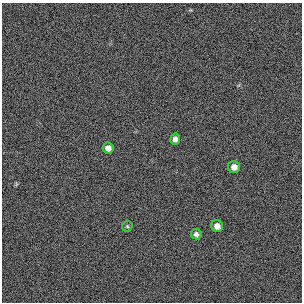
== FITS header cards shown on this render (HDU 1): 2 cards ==
NAXIS1  =                  300 / length of original image axis
NAXIS2  =                  300 / length of original image axis

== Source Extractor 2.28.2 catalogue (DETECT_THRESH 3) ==
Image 300 x 300 px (HDU 1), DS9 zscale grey, 1 PNG px = 1 image px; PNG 304 x 304 px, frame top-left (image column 1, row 300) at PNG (2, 3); each listed source drawn as its Kron ellipse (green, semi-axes under 4 px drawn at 4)
Background 384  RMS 67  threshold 200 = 3 sigma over >= 5 px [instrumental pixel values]
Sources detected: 6; all 6 listed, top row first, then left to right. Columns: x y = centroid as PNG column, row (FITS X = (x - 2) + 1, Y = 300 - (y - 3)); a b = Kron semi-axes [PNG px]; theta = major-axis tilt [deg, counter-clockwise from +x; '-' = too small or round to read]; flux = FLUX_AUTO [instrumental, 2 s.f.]
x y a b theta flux
175 139 5 5 - 20000
108 148 5 5 - 24000
234 167 6 6 - 26000
127 226 5 5 - 6200
217 226 6 5 - 27000
196 234 5 5 - 12000